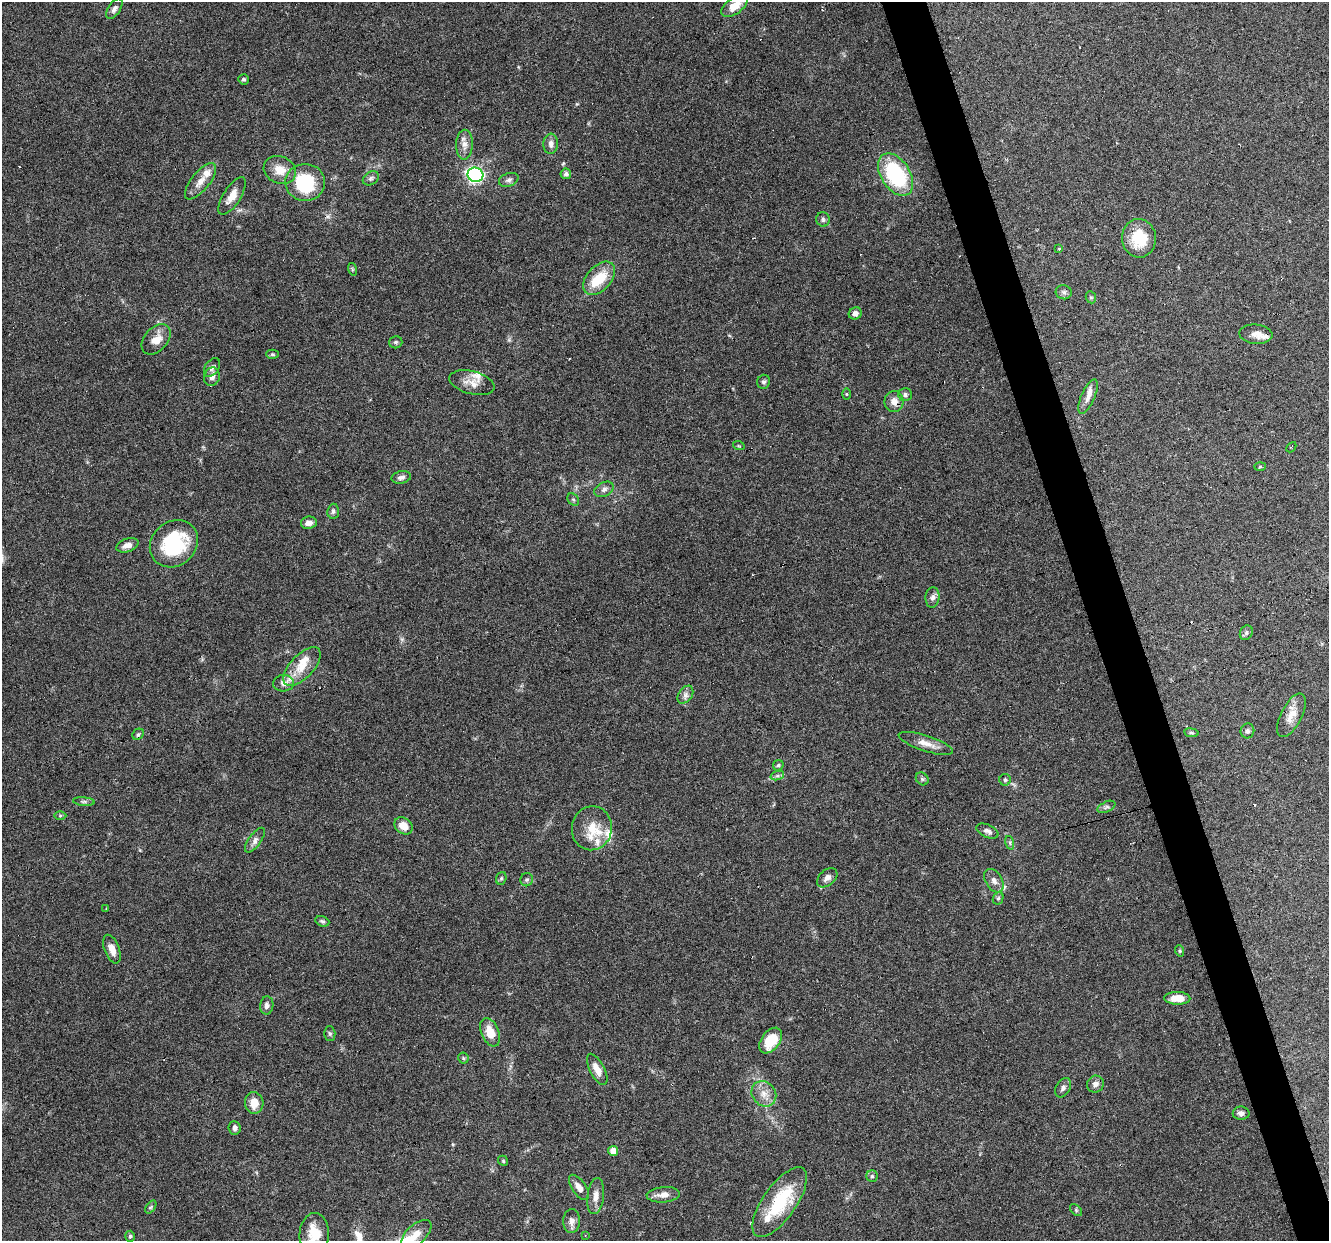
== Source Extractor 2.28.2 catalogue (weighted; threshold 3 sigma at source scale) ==
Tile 6 of 4 x 4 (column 2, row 2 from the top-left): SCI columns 1327-2653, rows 2588-3826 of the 5306 x 5122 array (HDU 1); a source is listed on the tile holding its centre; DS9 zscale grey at full resolution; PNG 1331 x 1243 px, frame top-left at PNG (2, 2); each listed source drawn as its Kron ellipse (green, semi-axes under 4 px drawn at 4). Shown black and unused: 3% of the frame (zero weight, under 3 of 6 exposures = <1% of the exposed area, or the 3 px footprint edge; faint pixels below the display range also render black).
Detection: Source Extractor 2.28.2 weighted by HDU 2 'WHT'; one run over the whole footprint, this tile lists its part. Background 0.0592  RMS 0.004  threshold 0.0164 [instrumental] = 3 sigma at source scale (4.09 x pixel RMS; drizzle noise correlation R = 1.36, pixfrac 0.8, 0.0396/0.0396 arcsec/px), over >= 5 px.
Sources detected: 121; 9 cosmic-ray / hot-pixel residue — neither listed nor drawn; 10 inside a brighter listed object's ellipse — not listed separately; the other 102 listed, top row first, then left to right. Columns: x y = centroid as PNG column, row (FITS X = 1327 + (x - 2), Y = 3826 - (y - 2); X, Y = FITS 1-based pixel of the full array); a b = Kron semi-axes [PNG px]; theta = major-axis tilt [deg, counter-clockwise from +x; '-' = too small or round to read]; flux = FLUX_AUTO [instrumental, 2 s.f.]
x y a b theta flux
734 6 15 8 36 5
114 9 11 6 56 1.4
243 79 5 5 - 0.73
551 144 10 7 86 1.9
464 145 15 8 89 2.7
280 170 16 13 -24 5.4
566 174 5 5 - 1.3
476 175 8 7 - 90
896 175 23 14 -58 35
371 178 9 6 35 1
509 180 10 6 19 1.2
200 181 22 9 51 4.2
305 182 20 18 -1 24
232 196 21 8 58 4.2
823 219 7 6 - 0.95
1139 238 19 17 -85 13
1059 249 4 3 - 0.3
352 269 6 4 -73 0.49
599 278 19 12 48 11
1064 292 8 7 - 1
1091 297 6 5 - 0.63
855 313 6 6 - 1.7
1256 334 16 9 -5 3
156 339 17 11 48 4.7
396 342 7 6 - 0.72
272 354 6 4 0 0.52
212 367 10 6 53 1.4
212 377 9 7 73 1.9
764 382 7 6 - 0.92
472 383 23 11 -15 4.1
846 394 5 4 - 0.38
905 394 7 6 - 1
1088 397 18 6 66 2.8
894 401 10 9 - 3
739 446 6 3 -18 0.38
1291 447 6 2 46 0.36
1260 467 6 4 2 0.4
401 477 10 6 12 1.5
604 489 10 7 27 1.4
573 499 7 5 -52 0.61
333 511 7 6 - 0.9
309 523 8 6 9 2.1
174 544 25 22 42 29
127 545 11 6 20 2.6
932 597 10 7 85 1.5
1246 633 7 6 - 0.92
302 667 24 11 47 6.4
284 683 10 8 3 2
685 695 10 6 54 1.6
1291 715 24 10 63 4.7
1247 731 7 7 - 0.92
1191 733 7 3 -8 0.54
138 734 6 5 - 0.65
926 743 28 8 -18 3.9
778 765 6 4 44 0.59
777 776 7 4 18 0.83
922 779 7 5 -45 0.75
1005 780 6 5 - 0.73
84 802 11 4 -5 0.89
1106 807 9 5 26 0.94
60 815 6 4 1 0.5
403 826 10 7 -37 4.1
592 828 22 20 80 8.7
987 831 12 6 -25 1.4
255 840 14 6 54 1.7
1010 843 7 4 -73 0.66
501 878 6 5 - 0.61
827 878 12 7 41 2
527 880 7 6 - 0.8
994 881 13 8 -58 2.1
998 898 6 5 - 0.67
106 908 3 2 - 0.34
322 921 7 5 -20 0.72
112 949 15 7 -69 3.5
1180 951 6 4 -71 0.57
1177 998 13 6 -2 6
267 1005 9 6 81 1.5
490 1032 15 8 -67 6.7
330 1034 7 5 -88 0.71
771 1041 14 9 53 11
463 1058 5 5 - 0.59
597 1069 17 7 -63 3.8
1095 1084 9 8 - 1.8
1063 1088 10 7 59 1.3
764 1094 13 11 -48 3.9
254 1103 11 9 -87 5
1241 1113 8 6 0 1.4
235 1128 7 6 - 1.5
613 1151 5 5 - 3.3
503 1161 5 4 - 0.51
872 1176 5 5 - 0.68
579 1187 14 7 -55 2.7
663 1195 17 7 4 3.2
596 1196 18 8 82 3
780 1202 41 16 55 24
151 1207 7 4 53 0.61
1076 1210 7 4 -46 0.59
571 1221 12 8 88 2.2
314 1234 21 14 87 8.6
416 1234 18 9 42 4.4
585 1235 3 3 - 0.26
130 1236 5 5 - 0.59
Overlapping masked pixels (flux is a lower limit): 3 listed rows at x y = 896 175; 1139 238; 894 401
Isophote crosses this tile's border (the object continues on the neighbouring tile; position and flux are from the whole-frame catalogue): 2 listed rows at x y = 734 6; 314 1234